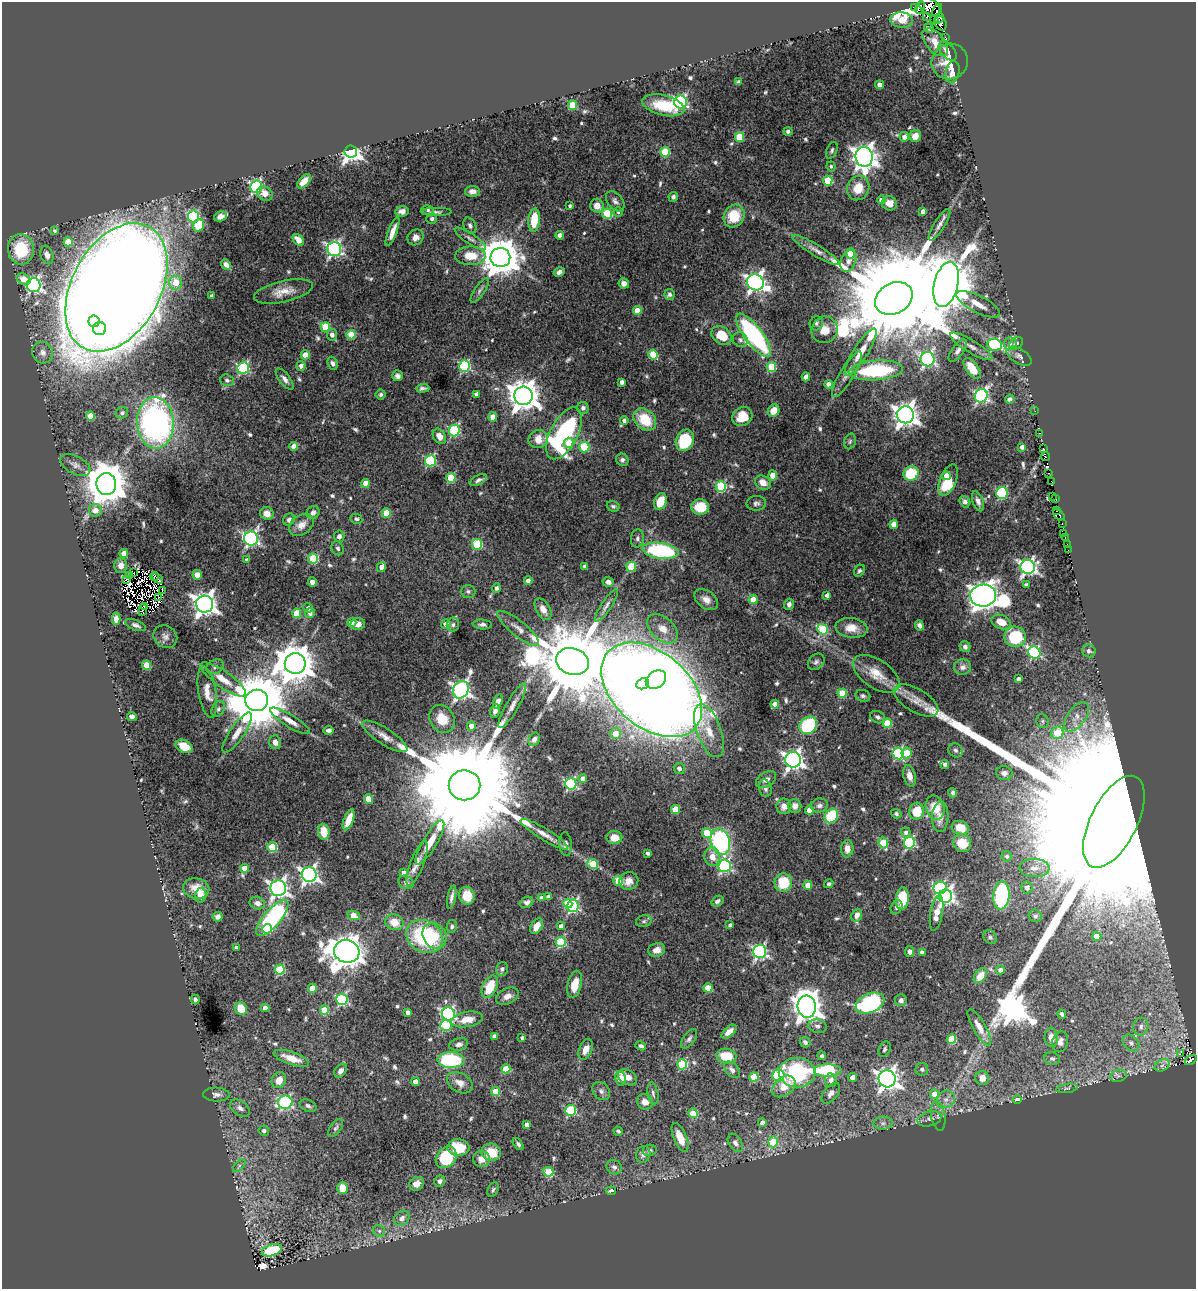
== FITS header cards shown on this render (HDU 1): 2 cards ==
NAXIS1  =                 1194
NAXIS2  =                 1287

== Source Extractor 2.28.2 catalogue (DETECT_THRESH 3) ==
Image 1194 x 1287 px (HDU 1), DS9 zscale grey, 1 PNG px = 1 image px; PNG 1198 x 1291 px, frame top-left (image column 1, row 1287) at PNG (2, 2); each listed source drawn as its Kron ellipse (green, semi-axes under 4 px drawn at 4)
Background 1.49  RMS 0.022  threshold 0.0668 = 3 sigma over >= 5 px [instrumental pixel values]
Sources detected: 664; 13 with non-positive FLUX_AUTO (blend fragments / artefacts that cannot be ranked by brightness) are neither listed nor drawn; of the other 651, the 500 brightest by FLUX_AUTO listed and drawn (151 fainter detections omitted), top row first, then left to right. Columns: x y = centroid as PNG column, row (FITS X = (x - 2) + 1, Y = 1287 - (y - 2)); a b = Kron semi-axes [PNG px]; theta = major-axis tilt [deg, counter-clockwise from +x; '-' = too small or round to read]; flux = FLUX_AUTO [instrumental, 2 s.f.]
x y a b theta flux
930 7 11 7 -36 100
914 8 3 2 - 33
920 8 6 4 64 20
937 10 7 2 62 18
926 17 3 2 - 14
939 18 5 3 - 120
902 20 11 7 -5 22
934 20 4 2 - 46
941 23 7 5 -63 230
929 28 5 3 - 4.4
945 37 3 2 - 7.7
935 42 16 9 -50 19
948 51 11 6 -48 11
950 62 18 17 - 32
952 72 11 6 77 10
738 82 4 4 - 3.4
880 85 4 4 - 10
681 102 6 6 - 270
573 105 5 4 - 47
663 105 21 10 -14 58
788 131 4 4 - 4.4
915 136 6 5 - 17
739 137 5 4 - 50
904 137 5 4 - 8.1
832 150 9 5 69 3.7
351 152 6 6 - 790
665 152 5 5 - 55
864 157 10 8 -84 1500
831 166 5 4 - 3
304 181 8 5 46 12
828 181 5 5 - 57
256 187 6 5 - 260
858 188 12 11 - 28
472 191 7 5 1 9.2
265 193 8 6 -29 9.2
673 197 5 4 - 4.2
881 200 4 4 - 6.8
615 201 11 7 -52 6.4
889 203 8 7 - 12
570 206 4 3 - 3.2
597 206 7 6 - 15
428 210 6 4 -15 2.9
402 211 7 5 9 6.9
923 211 4 4 - 7
436 212 16 4 0 4.9
618 212 5 4 - 3.1
607 214 5 5 - 69
194 216 6 5 - 160
221 216 6 5 - 7.5
734 216 12 10 61 45
432 219 5 5 - 3.7
534 220 11 5 85 46
199 225 6 5 - 42
939 225 18 5 58 8
470 226 8 6 -63 5.1
55 231 3 3 - 3.1
392 232 15 4 69 14
560 235 4 4 - 7
415 237 8 7 - 9
470 239 18 5 -33 7.9
298 240 6 4 -49 18
68 242 4 4 - 30
21 249 15 13 -86 75
334 249 7 7 - 420
816 250 27 5 -31 12
850 253 5 4 - 28
47 255 9 6 -71 8.7
470 256 15 9 0 30
500 257 10 9 - 5100
848 261 11 7 68 7.9
226 265 6 4 -50 8.1
559 272 6 4 29 5.7
24 279 7 5 -26 18
755 282 8 8 - 780
176 283 7 6 - 23
624 283 5 5 - 9.7
946 284 23 12 77 14000
34 285 7 7 - 430
116 287 69 44 61 10000
480 290 14 5 56 4.8
283 292 30 10 13 24
670 294 5 5 - 4.5
212 296 4 3 - 5.3
894 298 20 15 28 58000
978 304 24 8 -27 19
637 311 4 4 - 22
94 321 6 5 - 390
816 323 7 6 - 3.9
325 327 5 4 - 63
99 329 6 6 - 120
825 330 13 13 - 21
332 335 6 5 - 7.2
351 335 4 4 - 39
722 335 11 8 -37 36
754 335 26 9 -53 320
740 340 8 7 - 4.8
1016 343 7 5 32 4
1010 344 6 6 - 4.8
995 345 7 6 - 180
971 346 24 6 -31 13
958 350 13 5 53 7.1
861 352 27 7 57 25
43 353 11 10 - 8.7
653 354 5 4 - 66
305 355 4 4 - 27
1019 356 14 7 -31 6.9
927 359 7 7 - 340
333 363 7 5 -69 4.5
301 366 5 4 - 6.5
465 366 6 5 - 180
771 367 5 4 - 68
243 368 6 5 - 190
972 368 12 6 -55 28
876 370 27 10 4 150
847 374 26 7 59 15
397 376 5 5 - 5.3
806 377 4 4 - 13
285 379 12 5 -52 6.8
227 380 7 5 -18 3.7
622 382 4 4 - 8.9
828 384 4 4 - 9
423 388 7 4 3 4.2
381 394 5 5 - 3.5
477 394 4 4 - 8.2
523 396 9 9 - 2800
981 396 7 6 - 310
1010 399 5 4 - 4.5
583 408 6 6 - 5.8
774 411 6 5 - 16
1035 411 3 2 - 3
122 413 6 5 - 3.9
905 415 8 8 - 1500
91 416 4 4 - 38
742 416 10 9 - 25
493 417 4 4 - 18
645 419 12 9 -40 48
624 420 4 4 - 4.5
155 423 26 18 -87 520
454 430 6 5 - 150
564 433 28 13 62 280
1039 433 3 2 - 9.6
439 436 8 6 -58 12
538 439 10 9 - 21
685 440 11 8 64 77
850 441 8 5 73 3.5
569 443 5 5 - 21
294 446 4 4 - 16
584 447 5 5 - 81
1022 447 4 4 - 6.3
1043 449 4 3 - 150
1045 457 5 2 - 6.1
622 460 6 6 - 4.2
430 461 6 5 - 140
75 465 16 9 -28 9.4
911 473 7 7 - 66
1048 473 3 2 - 7.9
773 475 5 4 - 19
947 476 4 4 - 17
451 478 5 4 - 72
478 480 9 4 27 4.6
948 480 16 8 68 62
1052 482 3 2 - 4.2
365 483 4 4 - 26
763 483 8 6 -31 14
106 484 11 10 - 6400
721 486 5 5 - 120
1002 493 6 5 - 120
1052 496 2 2 - 4
1056 499 3 3 - 14
978 501 10 5 -71 6.8
660 502 9 6 69 32
965 502 6 5 - 4.5
756 503 10 7 3 5.3
613 506 6 5 - 3.4
700 507 9 7 -4 41
95 510 6 6 - 14
1057 510 3 2 - 15
267 513 7 6 - 8.8
313 513 7 6 - 6.8
386 513 4 4 - 34
1059 515 6 4 -43 120
289 519 6 5 - 4.7
356 519 6 5 - 3.3
894 524 4 4 - 26
1062 524 3 2 - 5.4
301 525 13 9 34 14
1063 534 4 2 - 13
339 536 6 5 - 7
637 538 9 6 85 4.6
1065 538 3 2 - 30
251 539 7 7 - 380
477 544 5 5 - 96
1067 544 2 2 - 3
338 548 7 6 - 4.1
1068 550 2 2 - 4.1
660 551 18 8 -8 210
124 553 4 4 - 16
313 559 5 5 - 79
247 560 4 3 - 5.2
121 566 7 6 - 9.8
584 566 3 3 - 3.2
381 567 5 4 - 7.3
631 567 5 4 - 61
1028 567 7 7 - 530
859 571 6 5 - 3.3
133 573 3 2 - 8.5
129 575 3 2 - 3.4
197 575 5 5 - 12
154 576 4 3 - 3.6
157 578 6 2 -47 9.5
127 579 2 2 - 4.2
528 581 4 4 - 8.6
312 582 4 4 - 11
608 582 6 5 - 6.8
1026 585 4 3 - 4
496 588 5 4 - 5.4
162 590 3 2 - 4.8
468 591 7 6 - 4.7
827 595 4 4 - 6.4
983 596 13 11 2 2200
159 597 3 2 - 3.1
753 599 5 4 - 19
706 600 13 8 -38 12
205 604 8 8 - 1300
789 604 5 5 - 5.1
145 606 3 2 - 3.4
606 606 19 5 57 7.8
308 608 5 4 - 5.6
543 609 12 7 -60 13
143 610 6 2 84 3.8
297 613 5 4 - 56
310 613 5 5 - 6.2
116 619 6 4 87 8.7
1001 622 10 7 -23 22
352 623 4 4 - 14
357 624 7 6 - 12
446 624 5 4 - 10
482 624 9 5 -4 4.7
136 625 11 5 -22 4.8
453 625 7 6 - 4.3
919 625 5 4 - 4.9
518 628 26 7 -39 15
851 628 16 10 -8 22
663 629 18 11 -43 20
822 629 6 5 - 97
165 637 12 11 - 8.3
1015 637 10 10 - 73
965 647 5 5 - 4.8
1089 651 7 6 - 5.1
1034 652 6 5 - 230
572 661 17 13 -19 24000
816 662 9 7 45 5.1
295 663 10 10 - 4800
146 665 4 4 - 46
215 667 9 7 29 5.2
963 667 8 7 - 6.4
876 674 26 14 -34 30
1018 679 4 3 - 5.8
223 680 27 8 -35 24
656 680 11 8 32 540
643 684 6 5 - 520
461 690 9 7 65 600
652 690 58 37 -40 5300
207 692 26 9 -80 18
842 693 4 4 - 51
863 696 7 6 - 3.8
257 700 11 10 - 14000
498 701 7 4 71 8.6
916 701 25 11 -30 20
775 704 4 4 - 16
512 706 25 6 60 14
218 709 8 6 60 4.6
495 711 7 4 77 5.4
132 716 5 4 - 6.1
878 717 8 6 -24 3.9
1077 717 17 9 54 16
442 719 14 12 -56 34
290 721 23 6 -32 15
1043 721 7 6 - 3.7
887 723 4 4 - 49
808 725 9 8 - 140
471 726 4 4 - 13
328 730 5 3 - 4.6
709 731 28 12 -70 32
237 733 24 7 55 17
1057 733 6 6 - 53
615 734 5 5 - 27
385 736 26 8 -33 18
534 739 7 5 63 6.1
275 742 7 6 - 8.6
184 746 9 6 -25 22
955 750 8 6 -41 4.4
898 753 6 5 - 150
907 753 5 5 - 36
793 760 8 8 - 720
945 764 5 4 - 3.7
679 768 5 5 - 7.6
1004 773 8 7 - 5.9
909 776 11 6 -76 11
583 779 4 4 - 12
766 779 11 7 32 7.9
571 784 6 5 - 210
464 785 16 15 - 79000
765 788 9 6 -77 6.2
953 793 5 3 - 3.8
368 799 5 4 - 17
819 805 8 7 - 6.5
784 806 8 7 - 11
795 806 7 6 - 7.9
935 808 12 9 -73 25
675 809 5 4 - 52
809 810 4 4 - 20
916 811 8 7 - 33
896 814 5 4 - 3.1
831 816 8 6 54 90
940 817 15 8 87 10
349 820 11 4 69 22
1114 822 50 23 63 420000
960 828 9 7 -17 14
324 832 8 5 -83 27
906 832 5 5 - 4.6
707 833 5 4 - 41
544 834 27 6 -31 15
614 838 8 6 1 21
430 842 25 7 59 24
720 842 13 9 -75 240
883 843 6 4 -68 52
909 843 6 5 - 180
962 843 9 8 - 19
566 844 12 6 -84 6.2
272 847 5 5 - 63
847 849 8 6 86 11
648 853 4 3 - 3
1007 856 5 5 - 4
712 857 9 8 - 17
417 863 24 6 69 13
593 864 6 4 -35 57
725 866 6 6 - 240
245 868 4 4 - 21
1034 868 15 9 -1 14
404 873 4 4 - 10
309 875 7 7 - 610
618 881 5 5 - 56
629 881 10 8 22 13
406 882 8 6 -31 4.3
783 883 9 9 - 48
829 884 5 4 - 3.5
808 885 4 4 - 11
1027 887 6 5 - 8.2
196 888 13 10 -10 18
278 888 8 8 - 670
940 888 7 6 - 250
201 895 7 5 76 16
1001 895 14 8 85 160
467 896 9 8 - 29
945 896 7 6 - 450
452 897 12 3 79 5.7
548 897 4 4 - 5.2
542 898 4 4 - 9.1
902 898 11 6 85 59
717 901 6 5 - 4.6
527 902 7 5 23 5.4
257 903 8 6 -20 7.9
568 904 4 4 - 46
573 906 6 6 - 250
896 907 7 5 60 3.2
937 913 18 6 80 29
354 915 6 4 -24 28
857 915 6 5 - 8.1
1035 916 7 6 - 4.3
218 917 5 5 - 5.9
272 918 22 8 49 250
644 921 8 6 15 3.5
394 922 9 8 - 22
730 925 4 3 - 4
452 926 6 5 - 3.8
537 926 8 5 60 15
561 926 4 4 - 8.5
267 929 5 4 - 62
425 936 19 15 -31 140
435 936 13 11 -58 27
990 937 7 6 - 3.7
1097 937 5 4 - 21
561 942 5 5 - 110
236 947 4 3 - 4.3
657 950 8 6 13 11
347 951 13 11 -17 3200
760 951 7 6 - 330
910 952 5 4 - 5.8
922 953 4 4 - 8.6
280 969 5 5 - 86
502 969 7 6 - 4.1
1000 970 4 4 - 6.9
980 976 8 5 53 23
575 984 14 7 77 22
490 987 12 7 64 45
312 988 4 4 - 38
708 988 4 4 - 37
507 996 12 7 26 10
195 999 5 4 - 3.9
342 999 6 5 - 150
901 1000 6 6 - 5.9
870 1003 15 9 23 220
807 1007 11 9 -85 2000
241 1008 6 5 - 30
265 1008 4 4 - 14
324 1010 4 4 - 47
408 1012 4 4 - 10
448 1014 7 6 - 330
1062 1014 4 3 - 3.2
467 1019 16 7 10 20
446 1026 6 5 - 68
817 1026 9 6 -10 5.2
979 1027 21 6 -60 16
1141 1027 9 7 78 6.6
729 1032 9 5 40 12
494 1036 4 3 - 4.7
1051 1037 9 6 -84 12
522 1038 3 3 - 3.1
689 1039 11 5 54 4.8
952 1039 5 4 - 65
805 1042 6 4 -44 4.3
1060 1042 10 8 75 9.2
1131 1043 9 7 -45 6.6
459 1044 9 6 14 5.7
641 1046 5 4 - 4
586 1049 11 6 66 14
885 1049 8 5 65 3.9
1180 1054 4 2 - 3.2
726 1056 10 7 -9 38
822 1056 4 4 - 4.2
291 1058 18 6 -19 24
1052 1059 8 6 -14 3.9
451 1060 13 8 -2 130
1191 1060 7 3 34 83
682 1064 5 5 - 110
1162 1065 8 5 30 5.5
506 1069 4 4 - 39
922 1069 6 6 - 5.1
732 1070 10 6 -48 7.2
828 1070 13 6 0 160
341 1071 8 5 54 7
797 1073 18 15 -1 150
778 1075 6 6 - 140
1118 1076 8 6 16 4.6
627 1077 10 7 -31 12
754 1077 4 4 - 48
852 1077 4 4 - 14
620 1078 7 5 -79 37
982 1078 7 6 - 14
887 1079 8 8 - 1100
279 1080 8 7 - 19
831 1080 7 5 -85 11
415 1082 4 4 - 16
460 1083 14 9 -30 13
784 1086 13 9 40 23
1067 1088 11 4 8 3.3
496 1091 4 4 - 42
601 1091 10 8 -48 6.5
653 1093 11 5 -80 3.8
831 1093 12 6 52 9.1
216 1094 13 7 -2 7
935 1094 5 4 - 31
946 1099 9 8 - 10
1017 1100 4 3 - 6.7
285 1102 7 6 - 240
645 1102 8 7 - 10
308 1106 9 6 -26 4.7
240 1108 11 7 -36 7.4
571 1110 5 5 - 110
693 1113 5 4 - 56
938 1116 15 7 -81 8
929 1119 12 7 16 7.9
762 1123 4 4 - 14
883 1123 9 6 2 6.1
527 1124 4 4 - 9
336 1128 10 5 53 4
264 1131 5 5 - 5
618 1131 5 4 - 3.1
680 1137 15 6 -67 27
773 1142 5 5 - 72
735 1143 10 6 -57 6.5
518 1144 7 4 -51 3.6
458 1147 11 8 -4 48
650 1150 7 5 12 3.6
491 1152 10 8 -11 31
643 1154 8 7 - 7.1
446 1157 11 9 50 86
481 1159 8 8 - 15
239 1166 8 4 46 3.3
614 1167 8 7 - 5.8
548 1172 5 4 - 77
440 1181 6 5 - 5
416 1184 7 6 - 14
343 1188 6 5 - 30
493 1190 8 5 66 3
611 1191 5 3 - 5.9
402 1218 8 7 - 8.6
379 1231 6 5 - 3.6
272 1250 10 5 18 87
At the frame edge (FLAGS 8, measured only in part): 1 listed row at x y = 930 7
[151 fainter detections neither listed nor drawn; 13 non-positive-flux detections neither listed nor drawn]